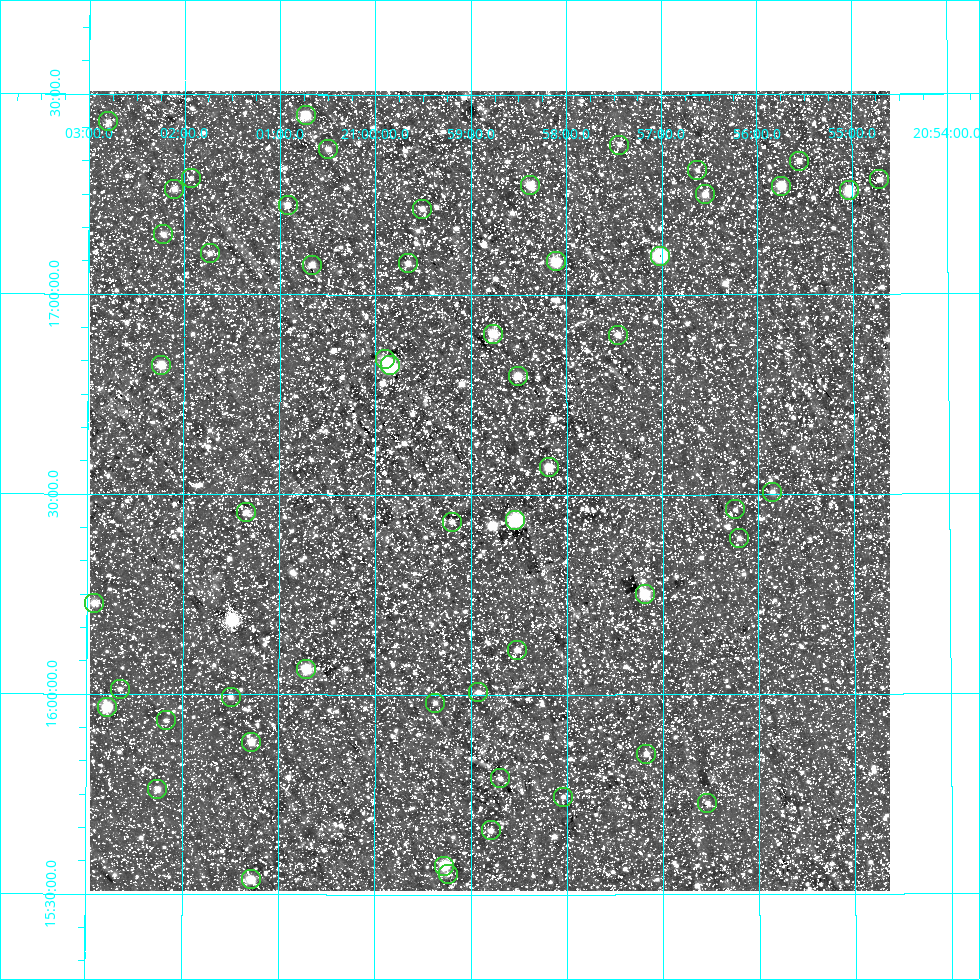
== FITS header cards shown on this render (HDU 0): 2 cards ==
NAXIS1  =                  800
NAXIS2  =                  800

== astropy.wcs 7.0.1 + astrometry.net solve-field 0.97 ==
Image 800 x 800 px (HDU 0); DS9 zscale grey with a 90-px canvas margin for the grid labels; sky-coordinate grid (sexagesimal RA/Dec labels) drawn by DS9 from the SOLVED WCS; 54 Tycho-2 reference stars matched to detected sources circled (green)
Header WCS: RA---AIT/DEC--AIT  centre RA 20:58:48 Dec +16:31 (314.70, +16.51 deg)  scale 9 arcsec/px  FOV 120.0' x 120.0'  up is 0 deg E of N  parity normal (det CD < 0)
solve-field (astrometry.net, Tycho-2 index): SOLVED blind (the header's WCS was not the basis of the solution)
Solved WCS: RA---TAN-SIP/DEC--TAN-SIP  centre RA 20:58:48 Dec +16:31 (314.70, +16.51 deg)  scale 9.01 arcsec/px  FOV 120.1' x 120.0'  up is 0 deg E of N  parity normal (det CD < 0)
Header WCS and blind solve agree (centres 0.82 arcsec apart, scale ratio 1.001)
Tycho-2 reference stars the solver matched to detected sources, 54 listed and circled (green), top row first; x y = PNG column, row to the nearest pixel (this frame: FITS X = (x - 90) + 1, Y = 800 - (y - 91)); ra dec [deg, ICRS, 3 dp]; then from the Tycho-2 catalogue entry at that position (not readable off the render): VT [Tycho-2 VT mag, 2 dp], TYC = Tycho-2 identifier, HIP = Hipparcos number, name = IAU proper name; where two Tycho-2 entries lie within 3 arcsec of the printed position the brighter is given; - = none
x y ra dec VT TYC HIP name
306 115 315.181 +17.448 8.13 1652-380-1 103692 -
108 121 315.700 +17.431 10.07 1652-1017-1 - -
619 145 314.360 +17.375 10.16 1652-1192-1 - -
328 149 315.124 +17.364 10.01 1652-1238-1 103678 -
799 161 313.890 +17.333 10.22 1651-2002-1 - -
697 170 314.157 +17.311 10.41 1652-697-1 - -
191 178 315.483 +17.290 10.14 1652-1281-1 - -
879 179 313.679 +17.286 10.16 1651-1607-1 - -
530 185 314.595 +17.273 8.19 1652-1597-1 - -
781 186 313.937 +17.271 8.44 1651-1355-1 - -
174 189 315.527 +17.263 9.70 1652-1372-1 - -
849 190 313.759 +17.260 7.85 1651-1635-1 103246 -
705 194 314.137 +17.251 8.85 1652-652-1 - -
288 205 315.230 +17.224 9.19 1652-1502-1 - -
422 209 314.877 +17.215 9.93 1652-823-1 - -
163 234 315.555 +17.150 9.42 1652-1787-1 - -
210 253 315.433 +17.103 10.44 1652-1468-1 - -
660 256 314.256 +17.097 7.17 1652-1940-1 103405 -
556 261 314.527 +17.083 7.74 1652-1995-1 103496 -
408 263 314.915 +17.079 9.52 1652-1847-1 - -
312 265 315.166 +17.075 9.31 1652-1724-1 - -
493 334 314.693 +16.902 8.60 1652-1968-1 - -
618 335 314.366 +16.900 9.68 1652-1598-1 - -
385 359 314.974 +16.840 9.22 1648-1096-1 - -
161 365 315.559 +16.823 8.54 1648-1830-1 - -
390 365 314.962 +16.824 6.66 1648-1251-1 103635 -
518 376 314.627 +16.797 9.01 1648-1343-1 - -
549 467 314.547 +16.568 8.85 1648-1407-1 - -
772 492 313.964 +16.505 9.93 1647-1399-1 - -
735 509 314.061 +16.462 10.15 1648-1855-1 - -
246 512 315.336 +16.456 9.64 1648-1952-1 - -
515 520 314.634 +16.437 7.51 1648-2240-1 103537 -
452 522 314.799 +16.433 10.20 1648-2080-1 - -
739 538 314.051 +16.391 10.61 1648-1298-1 - -
645 594 314.297 +16.251 7.73 1648-1279-1 103417 -
94 603 315.730 +16.227 8.68 1648-1081-1 - -
517 650 314.629 +16.112 9.85 1648-1740-1 - -
306 669 315.179 +16.064 7.86 1648-1916-1 103690 -
120 689 315.662 +16.013 10.53 1648-1821-1 - -
478 692 314.730 +16.007 10.41 1648-2001-1 - -
231 697 315.375 +15.994 10.07 1648-1421-1 - -
435 703 314.842 +15.980 10.60 1648-1968-1 - -
107 707 315.697 +15.967 7.08 1648-1146-1 103868 -
166 720 315.543 +15.935 10.54 1648-1533-1 - -
251 742 315.321 +15.881 8.91 1648-1941-1 - -
646 754 314.294 +15.851 9.72 1648-1819-1 - -
500 778 314.674 +15.791 10.27 1648-1703-1 - -
157 789 315.564 +15.762 9.40 1648-1291-1 - -
563 797 314.510 +15.745 10.41 1648-585-1 - -
707 803 314.136 +15.728 9.70 1648-285-1 - -
491 830 314.698 +15.661 10.24 1648-673-1 - -
444 866 314.819 +15.573 8.12 1648-403-1 103584 -
448 874 314.808 +15.552 9.98 1648-730-1 - -
251 879 315.321 +15.538 8.22 1648-500-1 - -